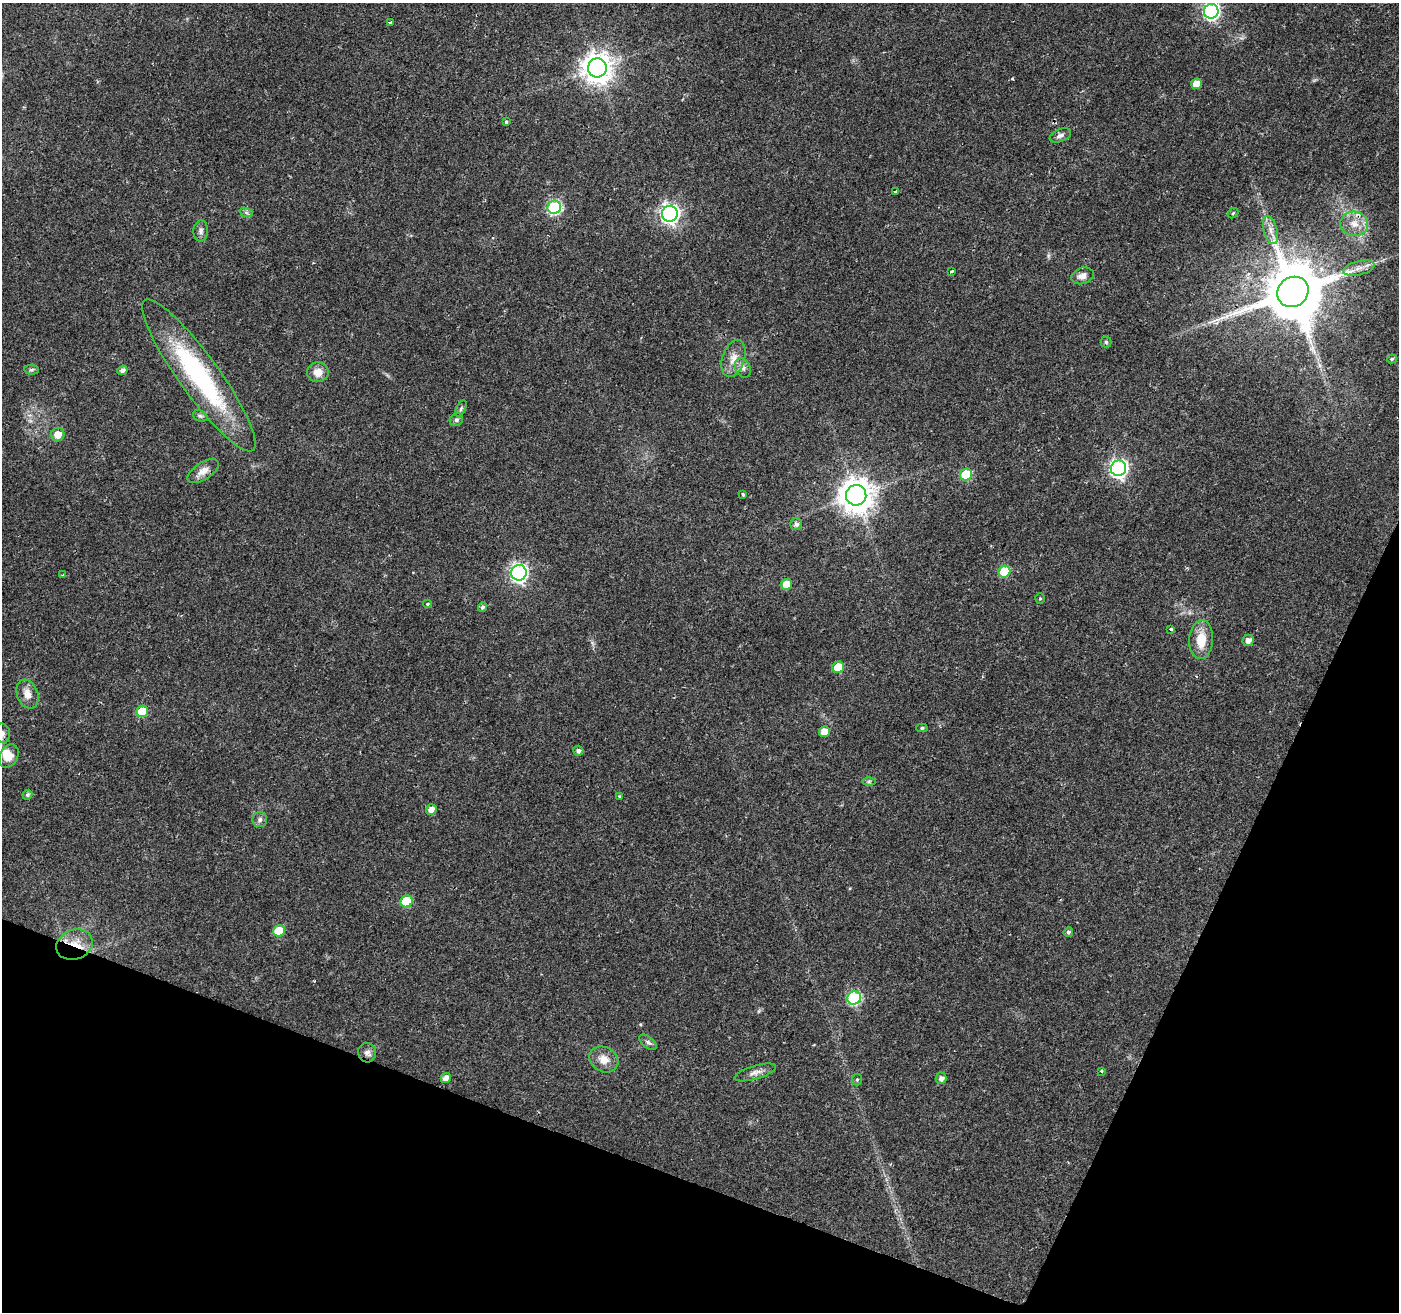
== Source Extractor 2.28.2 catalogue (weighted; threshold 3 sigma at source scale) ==
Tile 15 of 4 x 4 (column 3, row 4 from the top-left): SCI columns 2802-4198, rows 274-1583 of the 5596 x 5722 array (HDU 1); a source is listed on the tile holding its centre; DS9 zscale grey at full resolution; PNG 1401 x 1314 px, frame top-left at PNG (2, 3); each listed source drawn as its Kron ellipse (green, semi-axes under 4 px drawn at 4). Shown black and unused: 19% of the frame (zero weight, under 2 of 3 exposures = <1% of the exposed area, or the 3 px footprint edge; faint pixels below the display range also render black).
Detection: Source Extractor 2.28.2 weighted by HDU 2 'WHT'; one run over the whole footprint, this tile lists its part. Background 0.0211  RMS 0.003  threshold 0.0135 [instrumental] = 3 sigma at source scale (4.5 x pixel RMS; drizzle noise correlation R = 1.50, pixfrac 1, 0.0396/0.0396 arcsec/px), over >= 5 px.
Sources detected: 73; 1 inside a brighter object's white glare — neither listed nor drawn; the other 72 listed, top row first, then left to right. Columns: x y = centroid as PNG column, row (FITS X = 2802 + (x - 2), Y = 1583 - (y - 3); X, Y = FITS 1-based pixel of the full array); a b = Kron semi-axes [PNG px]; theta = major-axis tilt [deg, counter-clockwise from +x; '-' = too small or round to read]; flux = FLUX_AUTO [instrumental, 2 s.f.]
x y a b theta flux
1211 11 7 7 - 72
390 23 3 3 - 1.1
597 68 9 9 - 430
1196 84 5 5 - 3.6
506 122 3 3 - 1.7
1060 135 11 6 23 1.2
895 191 3 2 - 0.46
554 207 7 6 - 38
246 212 7 4 -20 0.65
1233 213 6 4 43 0.45
670 214 8 8 - 120
1354 224 14 12 -12 3.9
1270 230 14 6 -74 2.1
201 231 10 7 86 1.2
1359 268 16 7 13 2.4
952 271 3 3 - 0.74
1083 276 11 8 19 2
1293 292 16 14 39 2500
1106 342 5 5 - 0.47
734 358 19 11 72 3.9
1392 359 5 4 - 0.48
743 368 10 7 -63 1.4
32 370 7 5 -4 0.62
122 370 5 4 - 1.3
318 372 11 10 - 3.1
199 375 92 20 -54 49
461 408 9 4 64 0.59
200 416 7 5 -21 0.7
456 420 7 6 - 0.71
58 435 7 6 - 3.2
1118 468 8 7 - 92
203 471 18 8 33 2.7
966 475 6 6 - 13
743 494 3 3 - 0.52
856 495 10 10 - 570
796 524 6 6 - 1
1004 572 6 5 - 11
519 573 8 7 - 99
63 575 4 3 - 0.29
787 584 6 5 - 4.2
1040 598 5 4 - 0.35
427 604 4 4 - 0.31
482 607 5 4 - 0.75
1171 629 3 3 - 1.1
1201 640 19 12 86 6.4
1248 641 6 5 - 1.5
838 667 6 5 - 8.3
27 694 15 10 -70 2.9
142 711 6 5 - 9.3
922 728 5 4 - 0.5
824 731 5 5 - 3.2
3 733 10 7 -78 1.2
578 751 5 5 - 0.85
9 756 12 9 61 3.3
869 782 7 4 1 0.51
27 795 5 4 - 0.66
620 796 3 3 - 0.42
431 810 5 5 - 1.9
260 820 8 7 - 0.99
406 901 6 6 - 14
279 931 6 5 - 10
1068 932 5 4 - 0.72
74 945 19 14 20 6.2
854 998 7 6 - 31
648 1042 10 5 -37 0.86
367 1053 9 9 - 1.5
604 1059 15 12 -29 3.5
1101 1071 3 3 - 0.58
755 1072 21 6 16 1.9
446 1078 5 5 - 2.1
941 1078 5 5 - 1.3
857 1079 6 5 - 0.48
Overlapping masked pixels (flux is a lower limit): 2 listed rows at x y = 1293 292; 74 945
Isophote crosses this tile's border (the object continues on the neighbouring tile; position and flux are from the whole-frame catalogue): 2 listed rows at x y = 1211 11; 3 733